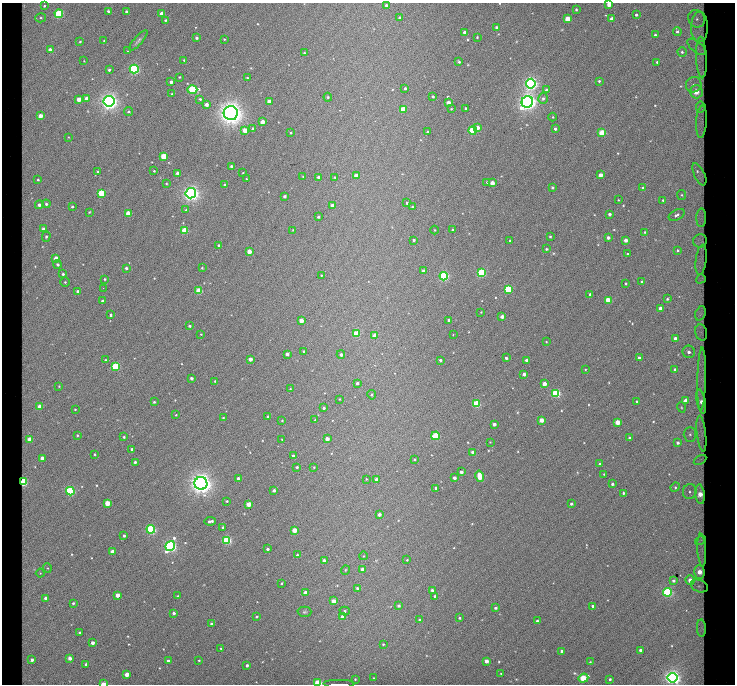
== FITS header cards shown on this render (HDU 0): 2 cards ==
NAXIS1  =                  733 / Axis length
NAXIS2  =                  682 / Axis length

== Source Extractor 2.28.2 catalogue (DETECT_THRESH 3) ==
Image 733 x 682 px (HDU 0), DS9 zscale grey, 1 PNG px = 1 image px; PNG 737 x 686 px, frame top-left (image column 1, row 682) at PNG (2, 3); each listed source drawn as its Kron ellipse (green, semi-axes under 4 px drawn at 4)
Background 787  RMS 12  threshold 36.4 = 3 sigma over >= 5 px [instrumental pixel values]
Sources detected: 330; all 330 listed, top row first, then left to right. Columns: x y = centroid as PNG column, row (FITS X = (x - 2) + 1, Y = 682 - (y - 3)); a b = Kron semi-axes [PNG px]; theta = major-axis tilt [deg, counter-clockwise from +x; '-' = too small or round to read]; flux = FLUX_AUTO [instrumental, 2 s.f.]
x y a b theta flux
609 4 3 3 - 8800
386 5 3 3 - 2500
44 6 3 3 - 1000
576 9 3 2 - 850
108 11 3 3 - 1300
127 12 3 3 - 3300
162 13 4 4 - 9400
59 14 4 4 - 77000
636 15 3 3 - 1100
41 18 5 4 - 1200
400 18 3 3 - 2000
568 19 4 4 - 21000
611 19 3 3 - 4400
697 19 9 8 - 5700
165 20 3 2 - 750
699 27 15 8 90 5500
497 28 3 3 - 2700
677 31 4 4 - 1500
465 32 3 3 - 4800
655 35 3 3 - 1200
477 37 3 2 - 660
197 38 3 3 - 1900
224 39 3 2 - 550
138 40 13 4 49 2000
104 41 3 2 - 550
80 42 3 3 - 850
697 47 11 5 -39 3700
50 50 3 3 - 7100
127 51 3 2 - 690
682 52 4 4 - 1500
304 53 3 2 - 700
701 58 21 5 -87 3000
184 60 3 2 - 720
84 61 3 3 - 450
459 62 3 3 - 1100
657 62 3 3 - 850
134 69 4 4 - 140000
109 70 4 3 - 1500
179 77 3 3 - 690
247 78 3 2 - 950
599 81 3 3 - 1100
171 82 3 3 - 2700
531 84 5 4 - 290000
694 85 8 7 - 4800
405 88 3 3 - 1100
192 90 5 4 - 67000
546 90 4 4 - 2900
696 92 7 6 - 24000
172 94 3 3 - 640
433 96 3 2 - 1100
328 97 4 4 - 970
543 98 5 5 - 2000
79 99 4 4 - 9400
87 99 4 4 - 7900
200 99 3 3 - 970
109 101 5 5 - 470000
269 102 4 4 - 10000
527 102 6 5 - 440000
448 103 4 4 - 6000
206 104 3 3 - 3500
701 107 5 5 - 1900
465 108 3 2 - 930
403 109 4 4 - 18000
451 109 4 3 - 660
128 112 4 4 - 1100
231 113 7 7 - 720000
40 116 4 3 - 7100
553 117 4 3 - 670
262 122 4 3 - 8300
701 122 16 5 86 2700
478 127 4 3 - 3900
253 129 4 3 - 1900
555 129 3 3 - 1800
245 130 4 4 - 10000
473 130 4 4 - 66000
427 132 3 3 - 1400
291 133 3 3 - 790
602 133 4 4 - 33000
68 137 3 2 - 520
164 156 4 4 - 24000
231 166 3 3 - 2000
154 171 3 2 - 670
98 172 4 3 - 880
177 173 3 3 - 3100
243 173 3 2 - 520
699 174 12 5 -64 4000
600 175 4 3 - 7200
303 176 4 2 - 540
356 176 4 4 - 8400
318 177 3 3 - 2900
334 177 3 3 - 600
246 179 2 2 - 520
38 180 4 3 - 1000
487 182 3 3 - 670
166 183 3 2 - 590
492 183 4 3 - 8900
224 185 3 2 - 1000
552 187 3 3 - 1100
643 188 3 3 - 1500
101 193 4 4 - 42000
191 193 5 5 - 420000
682 195 5 4 - 1100
285 196 3 3 - 2000
618 200 2 2 - 480
663 200 3 3 - 780
407 203 3 3 - 1300
46 204 4 4 - 1500
39 205 4 4 - 3800
72 206 3 3 - 1100
332 206 4 3 - 8400
412 207 4 3 - 810
186 210 3 3 - 1100
89 212 3 2 - 650
128 213 4 4 - 18000
609 214 3 3 - 2500
677 215 8 5 27 2500
318 217 3 3 - 1200
701 218 9 5 89 2200
43 229 3 3 - 3300
293 230 3 2 - 570
434 230 4 3 - 570
453 230 3 3 - 2400
185 231 4 4 - 37000
645 232 2 2 - 640
550 236 3 3 - 970
46 237 5 4 - 1200
608 237 3 3 - 2900
414 240 3 3 - 1300
625 240 3 3 - 3900
510 241 3 3 - 1200
700 241 7 6 - 2600
219 245 3 3 - 960
546 249 3 3 - 1000
677 250 4 4 - 1100
249 251 4 3 - 9000
628 254 3 3 - 1300
56 258 4 4 - 8800
701 260 15 5 83 3100
57 264 4 4 - 1700
126 268 3 3 - 1700
202 268 3 3 - 600
423 271 3 3 - 5300
481 273 4 4 - 85000
63 274 3 3 - 1400
321 275 3 2 - 570
444 276 4 4 - 110000
104 279 3 3 - 790
701 279 5 3 - 1100
65 282 5 5 - 980
641 282 3 2 - 690
626 283 3 3 - 930
103 288 2 2 - 390
508 289 4 4 - 57000
78 291 3 3 - 2300
199 291 4 4 - 36000
590 294 3 3 - 1800
667 299 3 3 - 780
608 300 4 4 - 18000
102 301 3 3 - 1800
660 308 3 3 - 3700
481 312 3 2 - 520
700 313 7 5 69 2500
111 315 3 3 - 1300
502 317 3 3 - 4000
449 320 3 3 - 2800
301 321 4 4 - 9300
189 326 3 3 - 1400
701 332 8 6 -75 1700
356 333 4 4 - 32000
201 334 3 3 - 610
453 334 3 2 - 780
375 336 4 4 - 13000
675 338 3 3 - 3800
546 342 3 2 - 480
304 351 3 3 - 1300
689 352 6 6 - 4100
287 354 3 3 - 3300
341 354 4 4 - 2300
506 358 3 3 - 1700
639 358 3 3 - 2500
250 359 3 3 - 4800
106 360 3 2 - 880
440 360 3 3 - 1800
526 360 3 3 - 2600
116 367 4 4 - 65000
585 369 2 2 - 540
675 369 3 3 - 1300
524 374 3 3 - 3400
191 378 3 3 - 2100
702 379 31 4 89 5200
215 381 3 3 - 620
357 383 4 3 - 2000
544 384 4 3 - 7800
59 386 3 3 - 700
290 389 3 3 - 530
556 393 4 4 - 96000
372 395 5 4 - 1300
339 399 4 2 - 500
636 401 2 2 - 560
686 401 4 4 - 11000
701 401 12 4 -79 5900
154 402 3 3 - 1000
477 404 4 4 - 52000
40 407 4 4 - 13000
681 407 5 3 - 840
324 408 3 3 - 1500
75 409 2 2 - 630
176 415 3 2 - 550
268 416 3 3 - 1300
223 418 3 3 - 720
315 420 3 3 - 700
541 420 4 3 - 9300
282 421 3 2 - 630
617 422 4 4 - 14000
494 424 3 3 - 3500
690 434 7 6 - 2900
701 434 18 4 -83 3000
77 435 3 2 - 870
435 436 4 4 - 54000
124 437 3 3 - 860
630 438 3 3 - 2000
30 439 4 4 - 16000
282 439 3 2 - 480
327 439 3 3 - 6000
490 442 2 2 - 440
678 443 4 4 - 2000
132 449 3 3 - 1300
473 452 3 3 - 3700
95 454 3 2 - 730
293 456 3 3 - 2300
42 458 3 3 - 5800
414 459 4 4 - 970
700 460 7 2 31 1000
135 462 3 3 - 1600
600 464 3 3 - 2000
297 467 4 3 - 1200
314 467 3 2 - 660
461 472 3 3 - 2700
604 474 3 3 - 660
479 476 6 4 -78 17000
238 478 3 3 - 2800
454 478 3 3 - 2500
366 479 4 3 - 670
377 480 4 3 - 5300
23 482 4 4 - 72000
201 483 6 6 - 620000
612 484 3 3 - 1700
675 487 5 4 - 1000
436 488 3 3 - 1700
274 490 3 3 - 2100
70 491 4 4 - 100000
690 492 7 6 - 3100
623 493 3 3 - 1000
700 494 10 4 -83 13000
227 501 3 3 - 830
107 503 4 4 - 17000
248 504 4 3 - 12000
571 504 4 3 - 1600
379 514 3 3 - 2800
210 521 6 3 9 2400
223 527 3 3 - 1400
151 529 4 4 - 120000
294 530 4 3 - 15000
124 536 3 3 - 1500
227 540 4 4 - 75000
700 541 5 4 - 1600
170 546 5 4 - 230000
268 549 3 3 - 1900
702 550 16 4 -87 3100
113 552 4 4 - 11000
297 555 3 3 - 1200
363 556 4 3 - 560
324 560 3 3 - 3600
407 560 3 2 - 770
47 568 5 3 - 640
362 569 4 4 - 4000
345 570 5 3 - 760
699 572 7 5 -89 12000
40 573 4 4 - 760
690 580 5 4 - 9900
673 581 3 3 - 1900
281 583 3 2 - 740
699 586 9 6 -20 1700
357 588 4 4 - 1600
432 590 3 3 - 2800
305 592 3 3 - 4500
668 592 4 4 - 120000
117 595 4 3 - 7000
177 596 3 2 - 760
435 596 3 3 - 1600
46 598 4 4 - 2900
333 601 4 3 - 8200
73 603 4 3 - 1300
399 606 4 4 - 2400
593 606 4 3 - 2200
495 608 3 3 - 1600
345 611 5 4 - 1300
304 612 7 5 1 1400
174 613 3 3 - 2500
257 616 3 2 - 690
342 617 4 3 - 5400
459 618 3 3 - 1100
419 620 4 3 - 1200
537 621 3 3 - 1200
211 624 3 3 - 1900
701 628 9 4 -86 2200
79 633 3 3 - 1300
92 643 3 3 - 3500
383 644 4 4 - 980
221 648 2 2 - 600
640 650 3 3 - 1900
562 651 3 3 - 2100
70 658 3 3 - 4600
32 660 3 3 - 2900
199 660 3 2 - 630
168 661 3 3 - 2900
486 661 4 3 - 6400
590 662 3 3 - 790
86 664 3 3 - 1800
247 665 3 3 - 1500
501 673 3 2 - 630
127 674 4 4 - 8100
374 678 2 2 - 670
583 678 5 4 - 38000
672 678 5 5 - 400000
355 679 3 2 - 680
610 679 3 3 - 1400
318 683 4 3 - 63000
104 684 4 2 - 10000
339 684 16 2 0 6500
At the frame edge (FLAGS 8, measured only in part): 5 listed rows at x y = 609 4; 672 678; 318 683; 104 684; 339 684